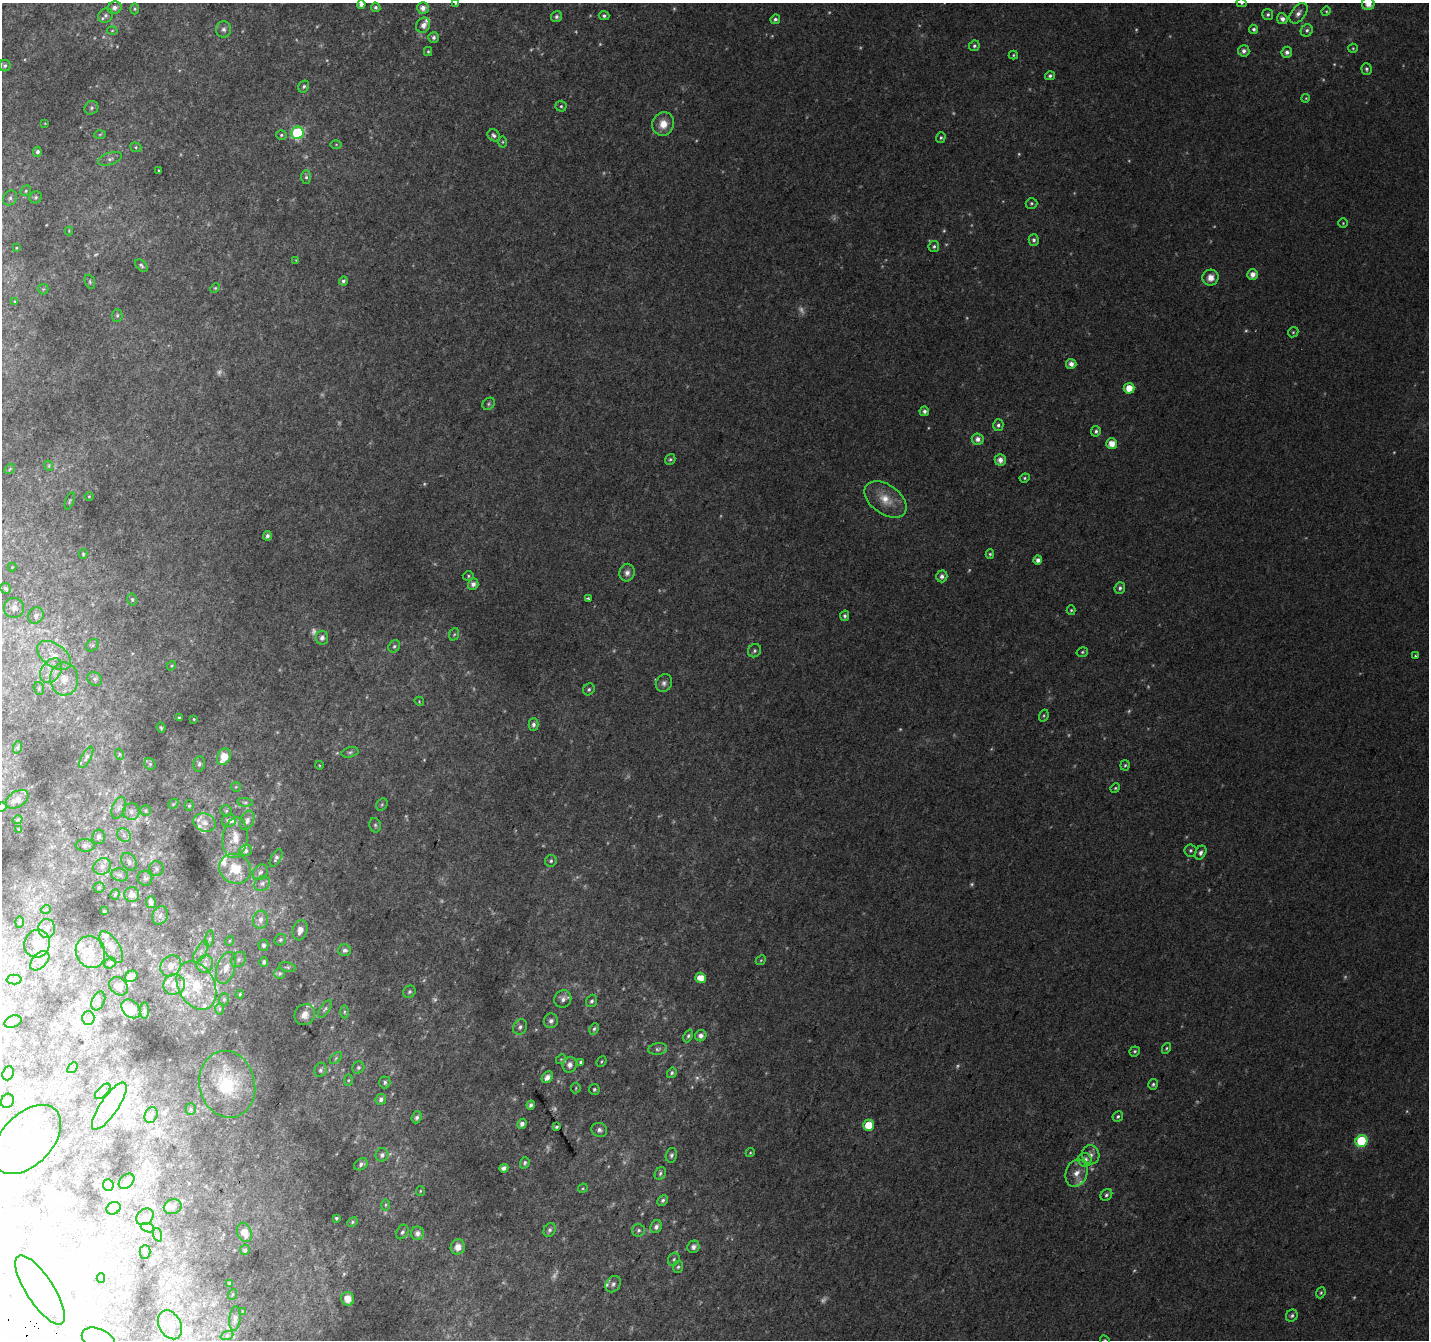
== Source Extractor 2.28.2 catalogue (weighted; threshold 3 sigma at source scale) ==
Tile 7 of 4 x 4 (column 3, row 2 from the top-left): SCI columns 2884-4310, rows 2983-4320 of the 5758 x 5899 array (HDU 1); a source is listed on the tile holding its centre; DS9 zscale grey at full resolution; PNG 1431 x 1342 px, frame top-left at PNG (2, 3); each listed source drawn as its Kron ellipse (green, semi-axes under 4 px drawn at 4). Shown black and unused: <1% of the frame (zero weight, under 2 of 3 exposures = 2% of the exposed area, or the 3 px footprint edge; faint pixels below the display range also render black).
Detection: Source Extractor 2.28.2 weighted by HDU 2 'WHT'; one run over the whole footprint, this tile lists its part. Background 0.0301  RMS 0.01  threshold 0.0465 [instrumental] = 3 sigma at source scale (4.5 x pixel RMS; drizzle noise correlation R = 1.50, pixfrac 1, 0.0396/0.0396 arcsec/px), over >= 5 px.
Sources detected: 396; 50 too faint to see at this stretch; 15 inside a brighter object's white glare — neither listed nor drawn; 24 inside a brighter listed object's ellipse — not listed separately; the other 307 listed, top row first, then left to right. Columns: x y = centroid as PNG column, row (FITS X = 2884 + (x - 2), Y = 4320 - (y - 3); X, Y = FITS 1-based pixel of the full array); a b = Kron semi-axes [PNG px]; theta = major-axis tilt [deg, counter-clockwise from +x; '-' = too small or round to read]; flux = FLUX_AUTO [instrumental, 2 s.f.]
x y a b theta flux
456 3 4 3 - 1.1
1241 3 5 4 - 1.4
361 4 4 4 - 4
1368 4 6 6 - 9
376 7 5 4 - 2.3
114 8 7 6 - 4.8
423 8 6 5 - 6.9
135 9 5 3 - 1.2
1326 11 5 4 - 1.2
1298 13 12 7 52 5.9
1268 14 5 5 - 2.3
106 15 8 6 48 3.2
604 16 5 4 - 2.4
557 17 6 5 - 2.4
775 19 5 4 - 2.9
1282 19 5 5 - 4.9
423 25 8 6 57 5.8
224 29 8 7 - 3.4
1254 29 5 4 - 2.4
1307 30 6 5 - 2.7
112 31 5 3 - 1
434 37 5 5 - 3.1
974 46 5 5 - 2.2
1353 48 5 4 - 1.3
428 51 4 4 - 1.3
1244 51 5 5 - 4.3
1287 52 5 5 - 4.3
1013 55 4 4 - 1.3
5 66 6 5 - 2.3
1367 69 6 5 - 2.2
1050 76 5 4 - 2.3
304 86 6 5 - 1.9
1306 98 4 3 - 0.93
561 106 5 5 - 1.7
91 108 7 6 - 2.6
45 123 4 3 - 0.75
663 124 12 10 67 14
298 133 6 6 - 120
100 134 6 4 3 1.2
281 135 5 4 - 1.6
494 135 6 5 - 3
941 138 5 5 - 1.7
503 142 5 3 - 1.1
336 144 5 3 - 0.96
136 147 6 4 -22 1.5
37 152 5 4 - 2.9
110 159 12 6 18 4.3
159 170 3 2 - 0.88
306 177 7 5 90 2.1
26 191 5 5 - 1.5
36 197 6 5 - 2
10 198 8 6 53 2.9
1031 203 6 5 - 1.7
1343 223 5 5 - 1.2
69 231 4 4 - 0.97
1034 240 6 5 - 2.6
934 246 5 5 - 2
16 248 4 2 - 0.74
296 260 4 4 - 0.81
141 265 7 5 -42 1.9
1253 274 5 5 - 6.4
1210 278 8 8 - 8.6
343 281 4 4 - 2.5
90 282 7 5 -67 1.9
215 288 5 4 - 1.2
43 289 5 5 - 1.5
15 302 4 3 - 0.87
117 315 6 5 - 2.1
1293 332 5 4 - 1.4
1071 364 5 5 - 5.7
1129 388 5 5 - 15
489 404 6 5 - 1.9
924 411 5 5 - 3.3
998 425 6 5 - 2.5
1096 431 5 4 - 2.2
978 439 6 5 - 5.5
1112 444 5 5 - 12
670 459 6 5 - 1.8
1000 460 5 5 - 6.6
49 466 5 3 - 0.96
10 469 6 4 36 1.2
1025 478 5 4 - 1.5
89 496 4 3 - 0.9
885 499 23 14 -36 21
70 501 9 4 71 1.6
267 536 5 4 - 2.9
83 554 5 4 - 1.4
990 554 5 4 - 1.5
1038 560 4 4 - 4.5
12 567 4 4 - 0.82
627 573 9 7 78 4.7
468 576 5 5 - 1.6
942 576 6 5 - 4.3
473 584 5 5 - 5.2
5 588 5 5 - 2.7
1120 588 6 5 - 2.5
588 598 4 3 - 1.8
132 599 6 4 -75 1.8
14 608 10 10 - 7.5
1071 610 5 4 - 1.4
36 615 8 7 - 5
845 616 5 4 - 2.4
454 634 6 5 - 1.6
322 638 7 6 - 4.5
92 645 7 5 43 2
394 646 6 5 - 2.1
754 651 7 6 - 2.4
1082 652 6 4 16 1.6
54 655 19 11 -35 17
1415 656 3 3 - 1.3
171 666 5 4 - 1.1
51 671 13 9 54 11
64 679 16 14 -88 18
95 679 8 6 -34 3.1
664 683 9 8 - 4.1
39 688 6 5 - 1.7
589 689 6 5 - 2.1
419 701 5 4 - 0.95
1044 716 6 4 70 1.5
179 718 3 3 - 1.4
194 719 3 3 - 0.92
533 724 6 5 - 3.1
161 728 5 3 - 1.4
18 747 6 4 71 1.7
350 752 8 5 14 2.1
119 754 5 3 - 1.2
86 757 12 4 62 2.7
224 757 9 6 63 19
150 764 6 5 - 1.8
199 764 7 6 - 2.5
319 765 4 3 - 0.84
1125 765 5 4 - 1.5
236 787 5 5 - 1.3
1115 788 5 4 - 1.3
17 799 12 7 33 5.6
245 802 8 4 -8 2
173 804 6 4 46 1.2
382 804 6 5 - 1.7
189 806 5 4 - 1.5
2 807 5 5 - 6.6
119 808 11 6 69 4.3
146 811 5 5 - 1.6
226 811 6 5 - 1.7
131 812 8 8 - 4.6
17 820 5 3 - 1.1
247 820 10 6 69 4.3
229 821 7 6 - 3.7
205 822 11 9 -18 7.2
375 825 7 5 -76 2.1
19 829 3 3 - 0.71
124 835 7 6 - 3.7
98 837 7 6 - 3.4
235 838 20 12 83 15
85 845 9 6 -3 3.8
1190 850 6 6 - 1.9
246 851 6 5 - 2.8
1201 853 7 5 62 3.3
276 858 10 5 62 2.6
551 861 6 5 - 2.2
129 862 9 6 -57 3.7
102 866 9 8 - 5.8
156 869 7 7 - 3
235 869 16 14 -26 21
260 872 8 6 51 2.9
120 875 8 6 -16 3.3
145 878 7 7 - 3
262 883 8 7 - 3.4
99 887 5 5 - 1.8
115 894 5 4 - 1.7
132 894 7 7 - 6.1
151 902 6 5 - 4.2
46 909 5 3 - 0.79
104 911 3 3 - 1.7
160 915 9 7 61 5.1
260 920 9 7 76 5.4
19 922 6 4 89 1.4
47 929 9 8 - 5.9
300 930 10 7 75 6.8
210 939 8 4 82 2.5
280 940 6 5 - 2.1
229 941 5 3 - 0.89
37 944 14 12 72 23
263 945 5 5 - 2.9
111 947 18 8 -58 7.4
345 950 6 6 - 4
90 952 16 14 -66 19
201 952 12 5 61 5
238 959 8 6 47 3.4
761 960 5 4 - 1.4
40 961 12 7 45 7.3
264 962 5 4 - 2.5
110 963 6 5 - 2.1
205 964 9 8 - 6.5
171 966 11 9 47 10
287 967 8 5 -10 1.8
226 968 16 9 72 11
280 973 5 5 - 1.7
131 976 6 5 - 6.4
701 978 5 5 - 14
14 979 7 5 1 2.9
174 984 11 10 - 11
119 986 10 8 -43 6.1
196 986 25 18 -63 37
409 992 6 6 - 2.4
240 994 4 4 - 1.2
224 999 6 5 - 1.8
563 999 9 8 - 5.3
98 1001 10 6 66 3.7
592 1001 6 5 - 2.5
131 1009 11 8 -45 14
219 1009 6 4 90 1.6
325 1009 10 4 56 2.7
144 1010 8 4 -90 1.8
344 1012 6 4 89 1.8
305 1015 11 9 57 9.3
88 1018 7 6 - 3.5
551 1021 7 7 - 3.9
13 1022 9 6 21 3.1
520 1027 8 6 55 3.4
594 1029 6 4 62 2.2
688 1036 6 4 66 2.1
701 1036 6 5 - 4.5
1166 1048 5 4 - 1.4
658 1049 9 5 8 2.9
1135 1051 5 4 - 1.8
336 1058 7 4 46 1.9
561 1059 5 4 - 1.2
601 1061 5 3 - 1.2
581 1062 4 3 - 1.7
570 1065 8 7 - 5.2
73 1068 6 4 46 1.3
358 1068 6 5 - 2.3
321 1070 7 6 - 2.7
8 1073 7 5 70 2.2
672 1073 5 4 - 2.1
547 1077 6 5 - 6.7
348 1080 6 4 88 1.3
385 1082 6 5 - 2.3
227 1084 34 28 -77 59
1153 1084 5 4 - 1.9
576 1088 5 4 - 1.2
594 1089 5 5 - 1.8
103 1091 10 5 45 3.1
381 1099 5 5 - 3.2
7 1101 7 6 - 7.9
531 1105 4 3 - 2.6
109 1106 28 9 56 19
191 1109 5 5 - 1.5
151 1115 8 6 65 3.3
1118 1116 5 5 - 2.1
417 1117 6 5 - 2.8
522 1124 5 4 - 4.5
869 1125 5 5 - 24
557 1127 4 3 - 1.6
599 1130 8 7 - 3.7
27 1140 41 25 46 67
1361 1141 6 6 - 63
750 1153 5 3 - 1.1
382 1155 7 6 - 3.1
671 1155 7 5 76 2.7
1091 1155 10 8 -69 5.2
1085 1160 7 6 - 7.4
525 1163 6 4 74 2.3
361 1164 7 5 32 3.1
504 1168 4 4 - 5.5
1076 1173 14 10 70 11
660 1174 7 5 62 2.3
126 1181 9 6 43 2.9
108 1185 6 5 - 6.9
583 1188 5 4 - 1.1
420 1191 5 4 - 1.2
1106 1195 6 5 - 2.3
663 1200 6 4 46 2.4
386 1205 6 4 89 1.3
173 1207 9 7 20 4.1
113 1208 7 6 - 3.8
145 1217 9 7 42 4.9
336 1218 3 3 - 1.5
352 1222 5 4 - 1.6
656 1227 7 5 64 4
148 1228 7 4 -18 2.4
550 1230 7 5 59 2.9
639 1230 6 6 - 2.6
244 1232 10 7 -71 13
402 1232 8 5 60 2.7
417 1233 7 6 - 6
158 1235 7 4 -71 1.7
458 1247 7 7 - 9.3
693 1247 6 6 - 3.9
245 1250 5 4 - 2.4
145 1252 7 5 90 1.8
674 1259 7 5 59 2
678 1267 6 5 - 1.9
101 1278 5 4 - 1.6
230 1283 4 3 - 1.8
613 1284 9 7 53 3.4
40 1290 40 13 -57 31
1321 1293 6 4 68 1.5
233 1294 5 3 - 0.86
348 1299 7 6 - 10
242 1311 4 2 - 0.66
1292 1316 6 5 - 2.3
235 1319 12 5 83 3.9
170 1325 15 11 -62 11
227 1335 6 4 20 2
99 1340 18 11 -26 14
1105 1340 5 4 - 1.3
Isophote crosses this tile's border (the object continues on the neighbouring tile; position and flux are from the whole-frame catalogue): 8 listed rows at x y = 456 3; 1241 3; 361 4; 1368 4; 114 8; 2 807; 99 1340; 1105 1340